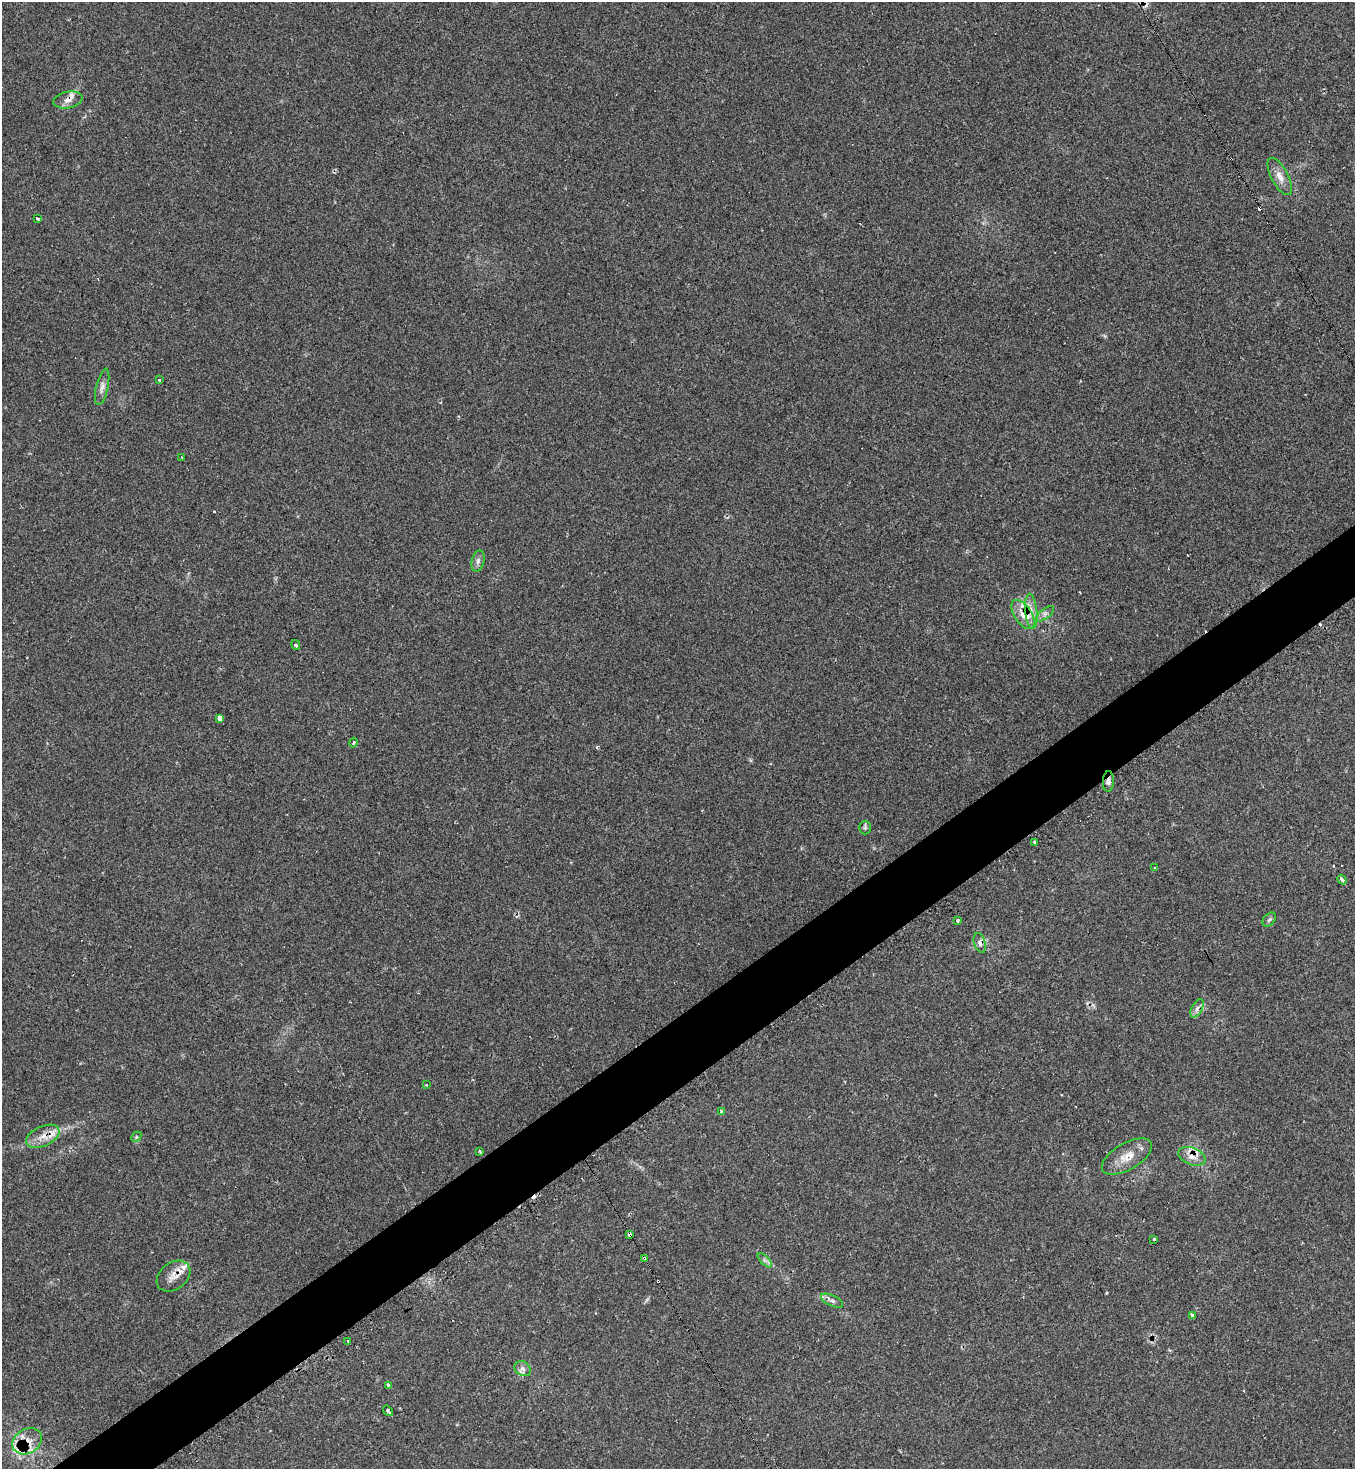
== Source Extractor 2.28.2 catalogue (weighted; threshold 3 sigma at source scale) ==
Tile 7 of 4 x 4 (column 3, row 2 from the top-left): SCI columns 2860-4212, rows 2953-4419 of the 5874 x 5886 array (HDU 1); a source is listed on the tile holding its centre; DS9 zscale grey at full resolution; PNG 1357 x 1471 px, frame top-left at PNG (2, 2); each listed source drawn as its Kron ellipse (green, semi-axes under 4 px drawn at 4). Shown black and unused: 5% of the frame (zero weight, under 2 of 3 exposures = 1% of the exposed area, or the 3 px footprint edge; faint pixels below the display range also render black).
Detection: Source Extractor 2.28.2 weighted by HDU 2 'WHT'; one run over the whole footprint, this tile lists its part. Background 0.0689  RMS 0.0065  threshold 0.0294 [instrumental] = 3 sigma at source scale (4.5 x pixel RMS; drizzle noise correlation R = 1.50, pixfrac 1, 0.05/0.05 arcsec/px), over >= 5 px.
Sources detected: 58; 10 cosmic-ray / hot-pixel residue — neither listed nor drawn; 7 inside a brighter listed object's ellipse — not listed separately; the other 41 listed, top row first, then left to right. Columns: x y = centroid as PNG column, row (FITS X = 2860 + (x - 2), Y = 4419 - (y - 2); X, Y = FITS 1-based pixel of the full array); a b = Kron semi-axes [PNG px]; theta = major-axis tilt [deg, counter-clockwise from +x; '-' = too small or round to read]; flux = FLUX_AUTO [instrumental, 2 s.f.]
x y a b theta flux
68 100 15 8 11 4.4
1280 176 20 8 -62 5.8
37 219 4 3 - 2.8
159 380 3 3 - 2.1
102 387 18 6 77 3.4
182 457 3 2 - 0.88
478 561 11 6 75 2.4
1031 611 17 6 -84 5.2
1023 614 16 8 -56 6.9
1045 614 10 5 39 2.1
296 645 5 4 - 1.3
219 718 3 3 - 32
353 743 5 3 - 0.98
1108 781 10 5 88 2.3
865 828 7 5 88 1.4
1034 842 3 3 - 1
1155 867 3 3 - 1.1
1342 880 5 3 - 5.7
1269 919 8 5 48 1.4
957 921 4 3 - 2.2
980 943 10 5 -72 2.3
1197 1008 10 5 62 2.8
426 1085 4 3 - 0.62
722 1112 4 3 - 3.1
43 1136 18 10 24 7.6
136 1137 6 4 45 0.9
480 1151 3 3 - 2
1127 1156 28 13 30 11
1192 1156 14 8 -21 5.8
630 1234 3 3 - 5.2
1154 1239 3 3 - 2.2
644 1258 4 3 - 1.4
765 1260 9 3 -45 1.4
173 1276 18 13 37 7.3
832 1301 12 5 -25 2.3
1192 1316 3 3 - 23
348 1342 3 3 - 2.2
523 1369 9 7 -36 2.7
388 1385 4 3 - 2.4
388 1411 6 3 -52 1.8
27 1441 15 12 31 8.7
Overlapping masked pixels (flux is a lower limit): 8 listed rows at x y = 1023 614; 1108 781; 43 1136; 1192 1156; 630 1234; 644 1258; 173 1276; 27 1441